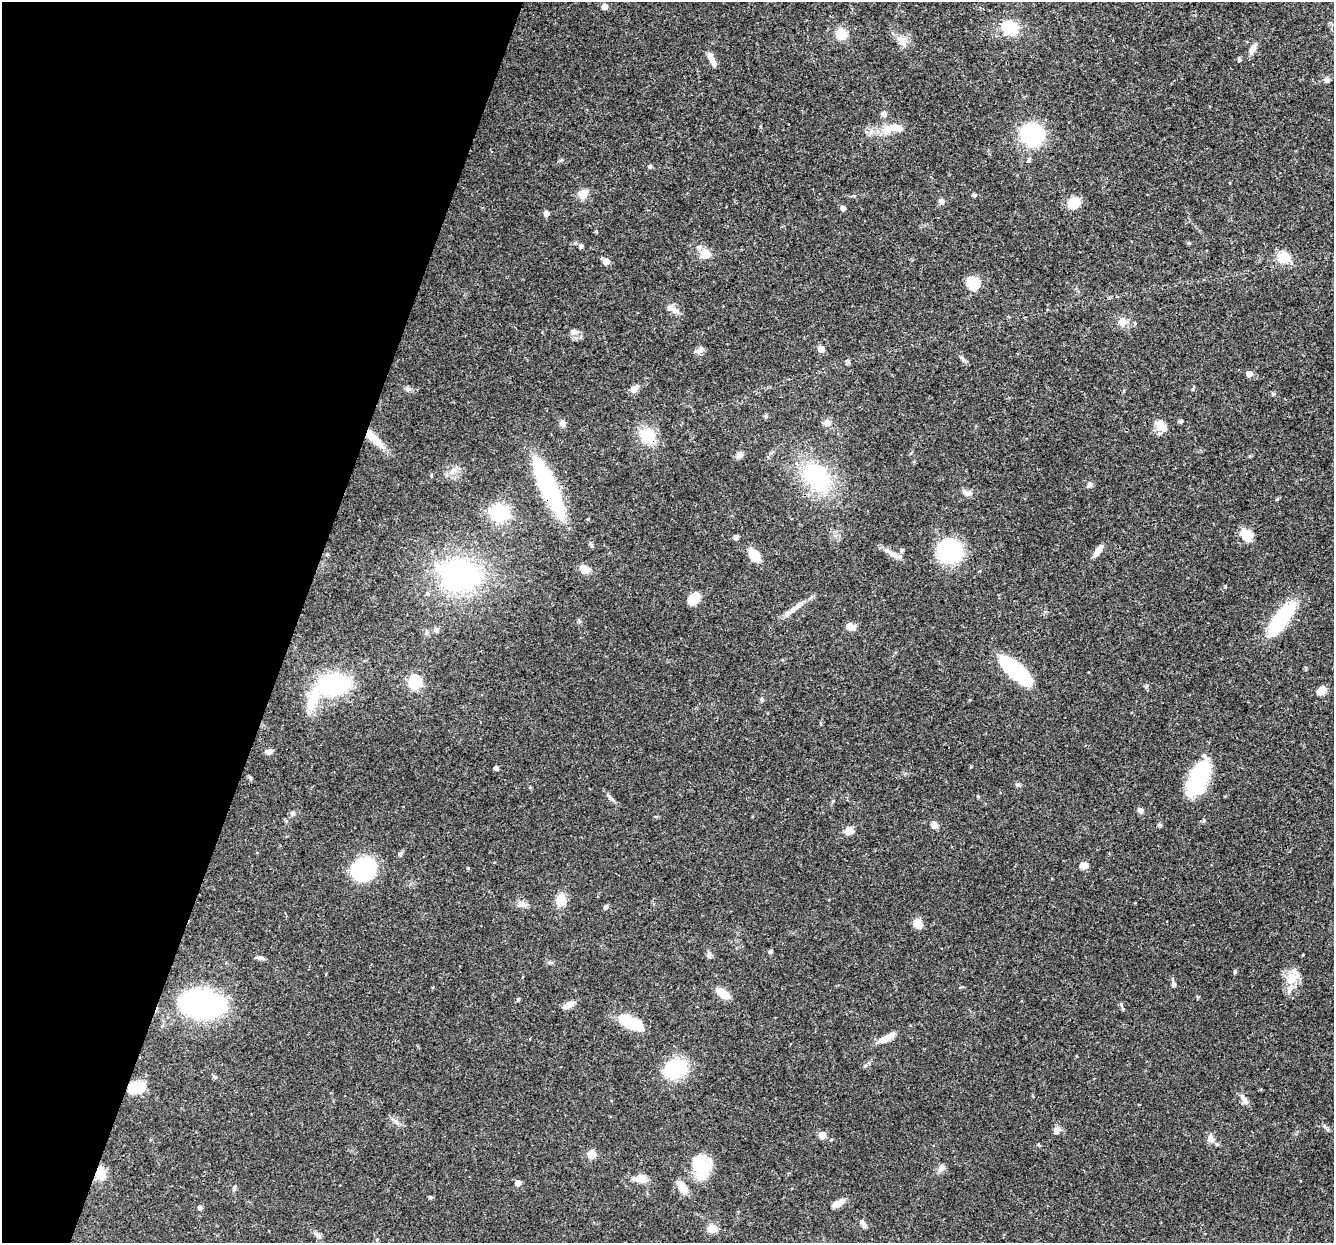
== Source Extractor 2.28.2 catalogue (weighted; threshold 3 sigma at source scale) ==
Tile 9 of 4 x 4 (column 1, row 3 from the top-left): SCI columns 1-1332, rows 1498-2738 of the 5330 x 5347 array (HDU 1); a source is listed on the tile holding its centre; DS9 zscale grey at full resolution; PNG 1336 x 1245 px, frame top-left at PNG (2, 2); no overlay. Shown black and unused: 22% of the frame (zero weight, under 3 of 4 exposures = <1% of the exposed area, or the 3 px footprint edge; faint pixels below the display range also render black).
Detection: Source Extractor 2.28.2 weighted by HDU 2 'WHT'; one run over the whole footprint, this tile lists its part. Background 0.0579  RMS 0.0032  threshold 0.0146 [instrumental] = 3 sigma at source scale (4.5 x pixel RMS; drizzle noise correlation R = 1.50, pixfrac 1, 0.05/0.05 arcsec/px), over >= 5 px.
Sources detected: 125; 1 inside a brighter object's white glare — not listed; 4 inside a brighter listed object's ellipse — not listed separately; the other 120 listed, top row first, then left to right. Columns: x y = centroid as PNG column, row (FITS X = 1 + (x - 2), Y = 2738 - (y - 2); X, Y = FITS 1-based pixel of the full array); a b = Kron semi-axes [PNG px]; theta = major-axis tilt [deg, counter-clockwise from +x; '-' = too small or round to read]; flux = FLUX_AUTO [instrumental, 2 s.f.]
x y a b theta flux
605 6 5 4 - 3.1
1010 28 17 14 -24 9.5
841 34 9 8 - 7.6
904 44 9 5 -66 1.2
1252 49 13 6 66 2.1
712 59 19 6 -64 2.5
1326 80 8 6 -17 0.77
884 114 8 6 -74 0.94
887 131 12 11 - 3.2
1032 135 13 12 - 48
650 166 5 5 - 0.73
583 194 13 11 44 2.5
974 195 6 4 -17 0.41
941 201 7 7 - 1
1074 203 12 10 31 5.8
843 208 5 5 - 1.4
546 213 5 5 - 1.8
596 231 5 3 - 0.28
1189 243 5 4 - 0.46
581 246 5 4 - 0.82
699 247 7 6 - 0.98
705 253 8 8 - 5.2
1284 257 6 5 - 18
606 261 5 5 - 3.5
973 283 6 6 - 30
670 308 11 8 -11 1.8
1122 321 10 9 - 2.4
574 331 11 6 0 1.2
821 348 5 5 - 3.6
700 350 12 6 46 1.3
962 358 8 4 -45 0.66
1249 374 5 5 - 2.8
634 389 10 6 43 2.3
1181 421 6 5 - 0.49
562 423 8 7 - 1.3
827 423 10 8 -6 1.6
1161 426 17 11 -46 3.5
648 436 19 18 - 8.5
375 439 29 9 -47 5.7
740 455 9 8 - 1.2
452 471 8 5 45 1.2
816 476 32 24 -38 28
1089 485 7 5 22 0.72
549 487 56 14 -66 45
967 493 12 7 -21 1.5
500 513 7 7 - 110
1246 536 15 11 -50 4.6
736 537 6 4 37 1
591 544 9 4 -62 0.56
902 550 5 5 - 0.49
1098 550 15 7 54 2.2
950 551 20 18 6 37
327 554 4 4 - 0.37
892 554 16 6 -32 2.2
754 555 13 9 -56 6.4
584 569 14 9 -31 2.6
460 575 41 33 -4 57
1225 587 5 3 - 0.35
694 599 12 8 51 6.1
799 605 15 6 35 2
1281 619 37 12 52 26
850 626 6 5 - 6
436 630 7 6 - 0.85
1015 670 35 13 -40 29
415 682 6 6 - 42
335 684 20 12 9 64
1147 686 6 4 24 0.54
1321 691 10 7 38 3
313 700 35 14 67 9
269 752 8 5 14 1.3
496 768 4 4 - 1.2
250 778 6 4 -72 0.42
1200 778 33 16 67 28
1018 785 6 4 -18 0.51
1140 810 7 5 -21 1.2
292 813 7 6 - 0.77
934 825 7 6 - 1.7
848 832 12 6 -78 1.3
400 854 6 5 - 0.58
1084 865 7 5 2 3.2
468 868 4 4 - 0.33
363 869 20 16 47 33
561 900 15 12 82 4.2
523 904 11 7 -16 1.5
606 907 5 5 - 0.96
918 923 10 8 -56 3.7
770 952 6 5 - 0.56
709 955 7 6 - 0.98
260 958 10 5 -9 0.88
1235 972 6 3 89 0.35
1291 979 19 13 -87 5.2
1174 984 7 5 71 0.62
723 993 11 6 -34 7.8
203 1004 28 18 -6 86
569 1004 12 6 22 2.6
632 1023 23 11 -21 13
886 1038 26 7 27 3.3
865 1066 5 5 - 0.56
675 1069 24 17 20 19
215 1077 6 5 - 0.52
137 1087 14 9 2 11
1244 1099 17 6 -57 1.7
396 1122 9 5 -36 1.1
1057 1130 9 7 79 1.4
822 1135 5 5 - 4.7
1211 1139 10 8 -48 1.8
592 1154 9 8 - 2.9
701 1166 28 18 -77 11
941 1169 12 7 57 1.4
100 1173 9 8 - 7.7
640 1179 19 8 -6 2.9
518 1183 5 4 - 2.5
683 1187 18 9 -57 3.6
234 1188 7 4 84 0.55
430 1197 5 4 - 0.41
838 1203 14 7 29 2.8
200 1208 5 5 - 0.92
864 1226 6 6 - 0.77
712 1229 10 9 - 3.4
317 1234 8 6 -54 0.9
Overlapping masked pixels (flux is a lower limit): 4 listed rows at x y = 648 436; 549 487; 137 1087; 100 1173
Unlisted compact peaks at least as high as the median listed source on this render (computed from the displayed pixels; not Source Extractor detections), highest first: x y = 1160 825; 518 999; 609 797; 761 699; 1277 499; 1273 394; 1121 1005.